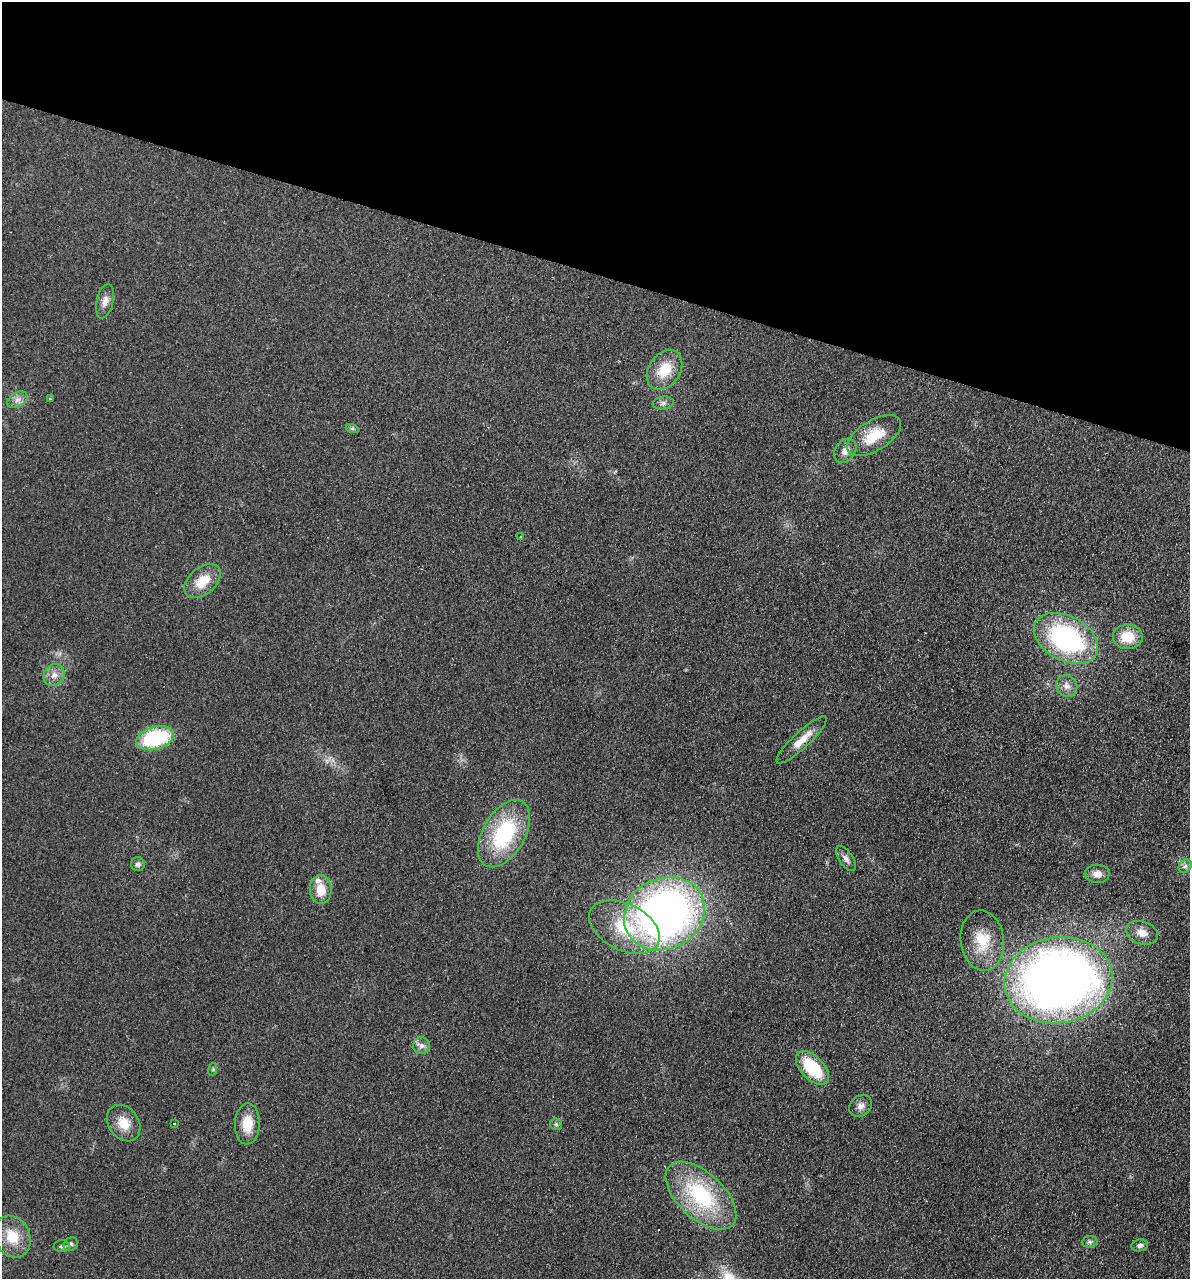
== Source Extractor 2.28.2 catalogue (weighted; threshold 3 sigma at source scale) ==
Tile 2 of 4 x 4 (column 2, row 1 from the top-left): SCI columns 1368-2555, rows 3848-5124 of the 5237 x 5141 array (HDU 1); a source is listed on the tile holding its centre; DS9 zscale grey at full resolution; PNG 1192 x 1281 px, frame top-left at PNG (2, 2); each listed source drawn as its Kron ellipse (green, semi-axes under 4 px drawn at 4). Shown black and unused: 21% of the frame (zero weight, under 2 of 3 exposures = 3% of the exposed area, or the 3 px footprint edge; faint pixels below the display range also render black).
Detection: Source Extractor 2.28.2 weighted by HDU 2 'WHT'; one run over the whole footprint, this tile lists its part. Background 0.191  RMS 0.012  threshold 0.055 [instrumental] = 3 sigma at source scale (4.5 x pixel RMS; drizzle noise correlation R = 1.50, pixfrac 1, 0.05/0.05 arcsec/px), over >= 5 px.
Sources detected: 42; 1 inside a brighter listed object's ellipse — not listed separately; the other 41 listed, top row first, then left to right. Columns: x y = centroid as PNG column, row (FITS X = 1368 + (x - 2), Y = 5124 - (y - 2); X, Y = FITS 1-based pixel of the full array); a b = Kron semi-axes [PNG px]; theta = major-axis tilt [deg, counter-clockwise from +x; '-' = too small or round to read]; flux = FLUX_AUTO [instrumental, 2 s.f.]
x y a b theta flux
105 301 17 8 77 8.5
664 370 22 15 56 31
50 399 3 3 - 1.9
17 400 11 7 31 6.5
663 403 10 6 7 4.2
352 428 7 4 -19 1.9
874 436 30 15 32 35
845 451 13 9 53 8.4
520 537 3 2 - 2.4
202 581 21 13 41 26
1128 637 15 12 -1 28
1066 638 34 22 -28 200
54 675 11 10 - 9.4
1067 686 11 10 - 8
155 738 19 11 16 110
802 740 33 8 43 19
504 834 37 21 60 110
846 859 14 7 -56 6.1
138 864 7 6 - 3.6
1185 866 7 5 45 3.6
1097 874 12 9 -3 8.8
321 890 14 11 -86 21
664 914 42 35 27 660
624 927 38 23 -27 63
1142 933 16 11 -20 12
982 941 30 21 -83 38
1058 980 54 43 8 1200
421 1045 8 8 - 5.8
812 1068 20 11 -45 60
213 1069 6 4 73 1.6
861 1106 12 10 34 7
124 1123 20 15 -54 20
174 1124 3 2 - 0.97
247 1124 20 12 88 25
556 1124 6 5 - 2.4
701 1196 43 23 -43 110
12 1237 22 17 -63 31
1090 1242 8 5 6 3.3
71 1244 7 6 - 3
1140 1245 8 6 9 3.4
62 1246 8 6 -1 3.2